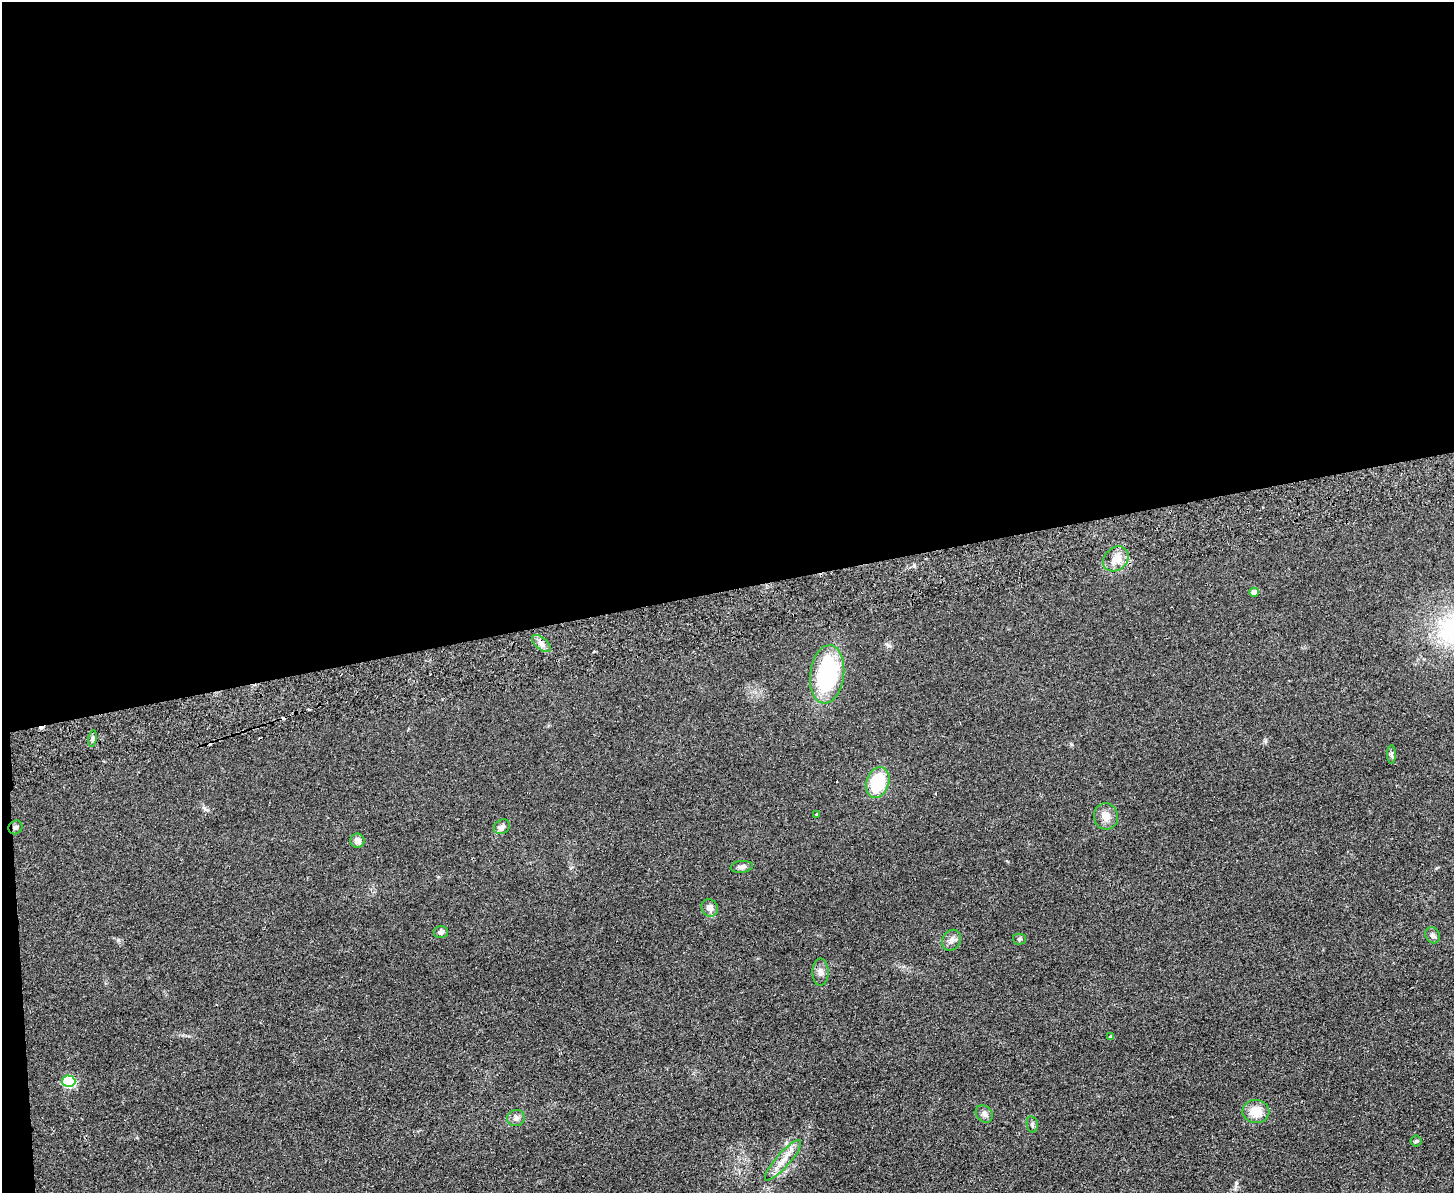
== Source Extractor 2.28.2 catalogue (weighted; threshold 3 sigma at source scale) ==
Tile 1 of 3 x 4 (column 1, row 1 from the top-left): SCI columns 259-1710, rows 3631-4821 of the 4762 x 4877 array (HDU 1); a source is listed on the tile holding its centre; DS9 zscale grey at full resolution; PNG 1456 x 1195 px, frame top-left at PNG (2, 2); each listed source drawn as its Kron ellipse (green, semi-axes under 4 px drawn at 4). Shown black and unused: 50% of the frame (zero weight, under 2 of 3 exposures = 3% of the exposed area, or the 3 px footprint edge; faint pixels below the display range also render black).
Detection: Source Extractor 2.28.2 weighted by HDU 2 'WHT'; one run over the whole footprint, this tile lists its part. Background 0.084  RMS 0.0092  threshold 0.0414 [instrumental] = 3 sigma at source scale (4.5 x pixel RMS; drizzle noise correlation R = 1.50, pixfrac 1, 0.05/0.05 arcsec/px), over >= 5 px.
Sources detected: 32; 5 cosmic-ray / hot-pixel residue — neither listed nor drawn; the other 27 listed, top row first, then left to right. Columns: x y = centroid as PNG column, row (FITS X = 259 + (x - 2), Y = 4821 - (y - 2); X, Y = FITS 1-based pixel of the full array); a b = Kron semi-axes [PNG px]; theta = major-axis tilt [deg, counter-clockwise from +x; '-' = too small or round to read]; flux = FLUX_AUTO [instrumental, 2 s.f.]
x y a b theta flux
1116 559 14 11 44 9.6
1254 592 5 4 - 5.2
541 644 11 6 -40 4.1
827 674 29 17 83 97
93 739 8 4 81 1.9
1391 754 9 4 90 1.9
878 782 16 11 70 43
817 814 3 3 - 2.1
1106 816 13 12 - 7.9
15 827 7 6 - 2.4
502 827 8 7 - 3.2
357 841 7 7 - 5.1
742 867 11 6 6 3
710 908 9 8 - 5.3
441 932 7 6 - 2.6
1433 935 8 7 - 3
1019 939 6 5 - 1.5
952 940 11 9 56 4.3
821 972 14 8 89 4.5
1111 1037 4 4 - 1.7
69 1081 6 6 - 81
1256 1112 13 11 -7 15
984 1114 9 7 -48 3.5
516 1118 9 8 - 3.5
1032 1124 8 5 -80 2.1
1416 1141 5 5 - 1.6
783 1160 26 7 49 11
Unlisted compact peaks at least as high as the median listed source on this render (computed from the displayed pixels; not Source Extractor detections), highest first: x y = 205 809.